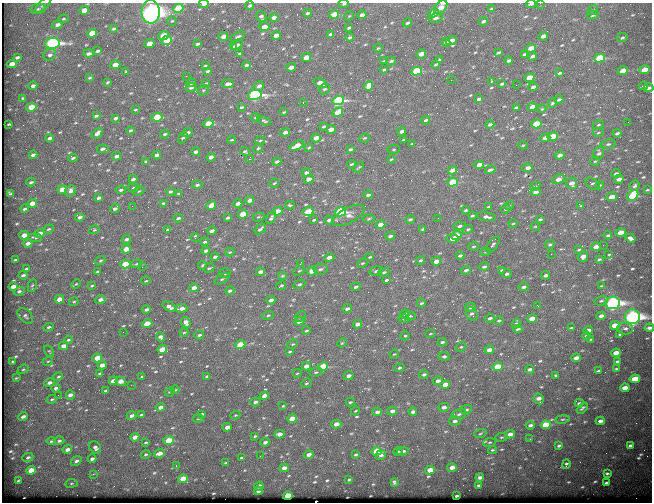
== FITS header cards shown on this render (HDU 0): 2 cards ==
NAXIS1  =                  650
NAXIS2  =                  500

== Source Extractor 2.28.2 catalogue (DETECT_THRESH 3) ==
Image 650 x 500 px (HDU 0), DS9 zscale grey, 1 PNG px = 1 image px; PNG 654 x 504 px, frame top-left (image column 1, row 500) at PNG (2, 3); each listed source drawn as its Kron ellipse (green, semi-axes under 4 px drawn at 4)
Background 611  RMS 3.2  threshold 9.47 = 3 sigma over >= 5 px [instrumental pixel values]
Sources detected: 624; of the 624, the 500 brightest by FLUX_AUTO listed and drawn (124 fainter detections omitted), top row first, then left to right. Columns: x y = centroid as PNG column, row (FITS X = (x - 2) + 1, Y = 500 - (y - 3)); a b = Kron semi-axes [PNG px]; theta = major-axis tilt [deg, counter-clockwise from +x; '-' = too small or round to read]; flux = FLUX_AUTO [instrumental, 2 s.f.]
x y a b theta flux
540 3 2 2 - 370
204 4 5 3 - 1300
344 4 5 3 - 320
531 4 4 2 - 280
43 5 10 4 45 440
250 6 4 3 - 330
441 7 8 5 48 2400
178 8 5 4 - 6900
38 9 8 5 10 470
491 9 4 3 - 270
84 10 5 4 - 2800
593 10 6 4 43 280
151 12 12 9 -88 170000
307 13 4 3 - 410
433 13 5 4 - 1500
334 14 5 4 - 3000
362 15 4 3 - 990
593 15 6 4 13 360
349 16 5 4 - 240
261 17 6 5 - 550
274 17 4 3 - 1000
435 18 7 4 16 600
63 19 5 4 - 260
172 21 5 4 - 260
483 21 4 3 - 570
407 23 5 4 - 390
57 25 5 4 - 870
264 27 5 4 - 1200
349 28 4 3 - 360
113 29 4 3 - 320
92 33 5 4 - 4100
330 34 4 3 - 460
276 35 5 3 - 1300
163 36 5 4 - 5300
223 36 5 4 - 1500
543 36 5 3 - 1200
238 37 7 3 25 470
350 37 4 3 - 390
622 38 5 4 - 390
166 40 5 4 - 4200
451 40 6 3 19 1500
446 42 4 3 - 330
52 43 7 5 6 53000
149 44 5 4 - 2700
197 44 4 3 - 470
237 45 7 4 39 510
233 46 4 4 - 330
378 48 4 3 - 240
531 48 5 3 - 2200
97 51 4 3 - 430
498 52 4 3 - 330
240 53 4 3 - 330
89 54 5 3 - 630
421 54 5 4 - 1900
524 54 4 3 - 430
50 55 6 5 - 640
532 56 4 3 - 610
17 57 4 3 - 520
306 57 5 4 - 2800
600 58 5 4 - 12000
439 60 3 2 - 210
384 61 4 3 - 220
391 61 5 3 - 400
509 61 4 3 - 480
12 64 5 4 - 2200
436 64 4 3 - 330
115 65 5 4 - 2700
246 65 4 3 - 530
205 66 4 2 - 330
291 67 5 3 - 1300
384 70 3 2 - 270
645 70 5 4 - 4300
126 71 3 3 - 240
208 71 4 3 - 400
416 71 5 4 - 14000
623 71 5 4 - 4700
559 73 3 3 - 330
186 76 3 2 - 260
90 78 4 3 - 250
529 78 5 4 - 4700
451 80 2 2 - 520
492 81 4 3 - 300
107 82 4 2 - 250
191 83 5 3 - 720
206 83 4 2 - 230
320 83 7 4 -24 2000
228 84 6 3 5 930
502 84 4 3 - 390
516 85 2 2 - 280
33 86 4 3 - 900
259 86 5 4 - 800
369 86 5 4 - 1800
643 86 5 3 - 470
191 87 5 4 - 790
533 87 5 3 - 880
648 88 5 3 - 660
324 89 5 5 - 390
203 90 6 5 - 300
255 95 7 5 10 43000
23 98 3 3 - 290
479 99 4 3 - 610
338 100 6 4 17 29000
559 100 4 3 - 560
303 102 3 2 - 830
552 103 5 3 - 350
31 107 5 4 - 4400
241 107 4 2 - 260
532 107 5 3 - 1600
516 108 4 3 - 370
542 109 4 4 - 240
135 110 3 2 - 220
284 112 3 2 - 230
338 112 5 4 - 4600
96 116 4 3 - 390
157 117 6 4 10 6000
115 118 4 3 - 570
255 118 5 2 - 220
426 120 4 2 - 360
264 121 7 4 -23 370
628 122 2 2 - 310
9 124 3 2 - 220
208 124 5 4 - 5000
490 124 4 3 - 530
537 124 5 4 - 8200
598 125 5 3 - 260
324 126 4 3 - 350
331 129 5 3 - 1800
130 130 4 3 - 390
402 131 4 3 - 740
285 132 5 3 - 860
97 133 6 4 47 1100
187 133 5 3 - 710
598 133 5 3 - 270
617 133 4 3 - 550
165 134 5 3 - 360
552 136 5 4 - 6200
49 138 4 3 - 630
183 138 6 3 57 350
316 138 5 3 - 1900
364 138 5 3 - 230
545 138 5 4 - 1400
232 140 4 3 - 220
260 140 5 3 - 240
404 140 3 2 - 260
412 144 3 2 - 260
608 144 8 4 6 460
523 145 4 4 - 220
297 146 8 4 25 2900
258 148 5 3 - 320
309 148 4 2 - 250
103 149 6 3 0 620
350 149 4 3 - 340
394 150 6 4 6 290
245 151 5 3 - 360
196 152 4 3 - 790
599 153 6 5 - 620
33 155 4 3 - 820
157 155 4 3 - 880
560 155 4 3 - 1100
116 156 4 3 - 1000
211 157 4 3 - 980
73 158 4 3 - 440
249 159 3 2 - 2200
391 159 4 3 - 220
146 161 4 3 - 380
595 161 5 4 - 260
277 162 4 3 - 570
351 164 4 3 - 260
479 165 5 3 - 2000
359 167 6 2 40 220
528 168 5 4 - 1000
452 170 5 3 - 1400
490 170 5 3 - 480
306 173 5 4 - 630
616 173 4 3 - 480
133 179 4 3 - 660
309 179 5 3 - 1900
558 179 6 4 31 1700
619 179 5 3 - 1100
31 182 4 3 - 320
453 182 5 4 - 8900
274 183 5 3 - 240
572 183 5 5 - 1600
593 184 8 5 -29 580
197 185 5 3 - 430
600 185 4 3 - 230
535 186 5 4 - 280
635 186 5 4 - 490
133 188 6 3 7 250
62 189 5 4 - 3900
121 190 5 3 - 390
647 190 4 2 - 260
70 191 6 5 - 900
139 191 6 4 25 270
170 192 4 3 - 410
535 192 5 4 - 1200
10 194 3 3 - 280
178 194 3 2 - 240
368 195 4 3 - 660
633 196 6 4 44 12000
612 197 5 3 - 2600
98 198 4 3 - 480
250 200 4 3 - 1100
32 203 5 3 - 2500
163 203 4 3 - 300
238 203 4 3 - 1300
211 205 5 4 - 2200
290 205 5 3 - 310
580 205 4 3 - 240
132 206 3 2 - 230
509 206 4 3 - 220
488 207 4 3 - 210
115 208 5 3 - 800
25 209 4 3 - 410
506 209 5 3 - 300
466 210 4 3 - 380
277 211 5 4 - 2200
308 212 5 4 - 6700
340 212 5 4 - 25000
243 214 5 4 - 4300
348 215 18 7 28 1800
472 216 4 2 - 330
80 217 4 3 - 580
259 217 6 4 18 300
486 217 9 4 -9 810
178 218 4 3 - 390
227 218 4 3 - 440
271 218 7 3 57 550
438 218 2 2 - 360
369 219 6 4 9 310
410 219 5 3 - 380
540 219 4 3 - 320
314 220 4 2 - 330
329 220 5 4 - 710
513 224 4 2 - 240
380 225 5 4 - 2300
460 226 6 4 11 500
535 227 4 3 - 220
48 229 5 3 - 310
260 229 6 3 42 550
423 229 3 3 - 400
468 229 5 4 - 410
94 230 5 4 - 230
167 230 4 3 - 240
212 231 4 3 - 970
621 232 5 3 - 3000
40 233 5 4 - 1100
24 235 5 3 - 2100
456 235 5 4 - 2500
608 235 4 3 - 300
390 236 5 4 - 550
195 237 4 3 - 460
35 238 7 3 -5 330
453 238 6 4 -4 2200
630 238 5 4 - 780
126 239 4 3 - 580
205 242 4 3 - 380
28 243 4 3 - 990
493 244 9 4 54 440
550 244 5 4 - 360
603 245 2 2 - 980
473 246 5 4 - 310
596 247 5 3 - 1700
126 249 5 4 - 3200
579 250 3 2 - 270
206 251 4 3 - 720
230 252 5 3 - 240
486 252 5 4 - 290
551 254 2 2 - 1200
609 255 3 2 - 220
460 256 4 3 - 560
215 257 4 3 - 830
329 257 5 3 - 1200
370 257 4 3 - 290
583 257 5 4 - 1800
599 259 4 3 - 320
15 260 4 2 - 290
100 260 5 4 - 290
420 260 5 3 - 380
436 261 5 3 - 1800
362 263 5 3 - 250
125 264 5 4 - 7100
136 264 6 4 16 310
300 264 3 3 - 240
203 265 4 3 - 350
142 267 2 2 - 230
484 267 5 3 - 540
209 268 5 3 - 280
26 269 4 3 - 390
320 269 7 5 6 490
466 270 5 3 - 520
502 270 4 3 - 310
299 271 6 4 29 250
312 271 5 4 - 2800
376 271 7 4 16 470
97 272 4 3 - 350
260 272 4 3 - 1000
384 272 5 4 - 400
225 273 6 4 -1 320
507 274 4 3 - 580
23 275 4 3 - 550
546 275 4 3 - 730
282 276 4 3 - 210
222 279 8 3 32 310
386 280 4 3 - 380
146 281 5 3 - 230
76 284 5 3 - 220
299 284 6 4 27 380
13 286 4 3 - 1500
32 286 6 4 78 290
92 286 3 2 - 250
281 286 5 3 - 330
601 286 3 2 - 210
356 287 5 3 - 630
524 287 5 3 - 500
194 288 5 4 - 1600
19 291 5 4 - 560
230 291 4 3 - 510
59 299 5 3 - 2600
100 300 5 4 - 1100
271 300 4 3 - 1000
601 301 7 4 10 400
74 302 5 3 - 240
421 303 4 3 - 310
613 303 7 6 - 80000
538 306 3 2 - 510
169 307 7 4 -28 1200
470 307 5 3 - 950
182 308 6 3 8 1400
146 309 4 3 - 600
347 309 5 4 - 720
405 314 5 3 - 270
472 314 7 5 -61 550
268 315 6 3 21 290
25 316 9 6 -45 570
409 316 6 4 2 400
601 316 5 4 - 890
300 317 6 4 42 280
632 317 7 7 - 100000
490 318 5 4 - 490
532 318 5 4 - 2700
404 319 5 3 - 260
299 321 5 4 - 1400
499 321 5 3 - 300
186 322 5 4 - 1300
147 324 5 4 - 4500
357 324 4 3 - 1400
516 324 5 3 - 430
615 325 5 4 - 3900
49 327 5 4 - 400
571 328 4 3 - 400
625 328 8 6 -6 690
649 328 4 3 - 830
518 329 4 2 - 330
588 330 5 3 - 1100
306 331 4 2 - 290
123 332 2 2 - 400
184 333 4 3 - 220
430 334 5 3 - 220
620 334 4 3 - 340
199 335 5 3 - 390
405 336 5 4 - 270
586 336 4 3 - 280
160 337 5 4 - 730
591 339 3 2 - 230
68 340 4 3 - 310
442 342 5 3 - 400
342 343 5 4 - 230
293 344 5 4 - 280
240 345 5 4 - 7100
63 346 4 3 - 1600
461 347 5 4 - 290
162 349 5 4 - 4700
489 350 5 3 - 1500
49 351 6 3 -54 230
290 352 3 2 - 260
616 353 5 3 - 2000
394 354 5 4 - 220
444 356 5 4 - 400
97 358 5 4 - 4600
576 358 5 3 - 1300
13 361 3 2 - 260
48 361 5 3 - 220
618 361 4 3 - 510
102 365 4 3 - 1700
306 366 4 3 - 1500
323 367 5 4 - 11000
498 367 5 4 - 6400
399 368 5 4 - 440
23 369 6 4 22 290
530 369 4 3 - 680
616 369 3 3 - 210
598 371 4 3 - 400
316 372 6 4 10 350
100 373 4 3 - 450
297 373 4 3 - 220
424 374 5 3 - 460
556 375 4 2 - 320
207 376 4 3 - 520
348 376 5 4 - 980
58 377 5 3 - 280
142 377 4 3 - 420
16 378 3 2 - 220
635 379 5 4 - 6500
113 381 5 3 - 2200
121 381 5 4 - 2000
438 381 5 4 - 900
49 383 5 4 - 840
306 383 5 4 - 340
131 385 2 2 - 270
445 385 5 4 - 2600
56 388 5 4 - 520
625 388 5 3 - 2400
175 390 4 4 - 240
106 391 4 3 - 510
169 392 5 3 - 260
58 395 2 2 - 440
70 395 4 4 - 1200
264 396 5 3 - 2200
52 399 5 3 - 290
539 399 6 4 -64 1200
255 402 5 4 - 720
350 402 4 3 - 380
579 403 4 3 - 440
283 406 4 3 - 220
160 407 5 3 - 1200
444 407 5 4 - 1000
582 408 6 3 44 350
466 410 6 4 19 610
355 411 4 3 - 220
392 411 5 4 - 880
377 412 5 3 - 900
413 412 4 3 - 670
202 414 4 3 - 470
459 414 7 4 16 560
141 415 4 3 - 460
235 415 5 4 - 210
23 416 4 3 - 850
131 416 5 3 - 760
198 418 5 3 - 240
292 419 5 4 - 4200
562 419 7 3 9 370
455 421 6 4 6 720
600 421 4 3 - 1000
336 424 5 4 - 1800
530 425 4 3 - 600
546 425 5 4 - 7900
227 427 4 3 - 1300
480 433 6 4 20 290
279 434 5 4 - 1500
510 434 5 3 - 1400
255 436 4 2 - 310
135 437 4 3 - 1500
501 437 6 3 9 210
530 439 3 3 - 240
169 440 5 4 - 6300
51 441 5 3 - 360
59 441 5 4 - 460
146 442 4 3 - 280
265 442 4 3 - 660
490 442 6 4 8 310
630 445 4 3 - 450
559 446 4 3 - 390
95 447 6 5 - 810
67 449 5 3 - 1200
492 450 4 3 - 270
377 451 5 4 - 8500
398 451 4 4 - 310
403 451 6 4 8 570
159 453 5 4 - 1800
146 454 5 4 - 380
309 455 5 3 - 1200
355 455 4 3 - 300
381 455 5 4 - 800
260 456 2 2 - 660
28 457 5 4 - 580
241 458 3 2 - 250
92 459 4 3 - 660
76 461 6 4 35 630
225 463 3 2 - 300
566 464 5 3 - 400
176 466 3 3 - 260
452 467 5 4 - 1900
284 468 4 3 - 1300
31 470 5 4 - 3500
430 470 5 4 - 3300
607 473 4 3 - 310
93 474 3 3 - 380
480 477 4 3 - 810
183 479 5 4 - 5600
349 480 3 3 - 250
18 481 4 2 - 290
394 482 4 3 - 360
71 483 6 3 9 280
606 483 4 3 - 360
479 485 4 3 - 380
259 486 5 3 - 1300
258 491 4 3 - 880
288 496 5 4 - 7700
456 496 3 2 - 350
At the frame edge (FLAGS 8, measured only in part): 9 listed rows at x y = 540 3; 204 4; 344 4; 531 4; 43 5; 441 7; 84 10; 151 12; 649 328
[124 fainter detections neither listed nor drawn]